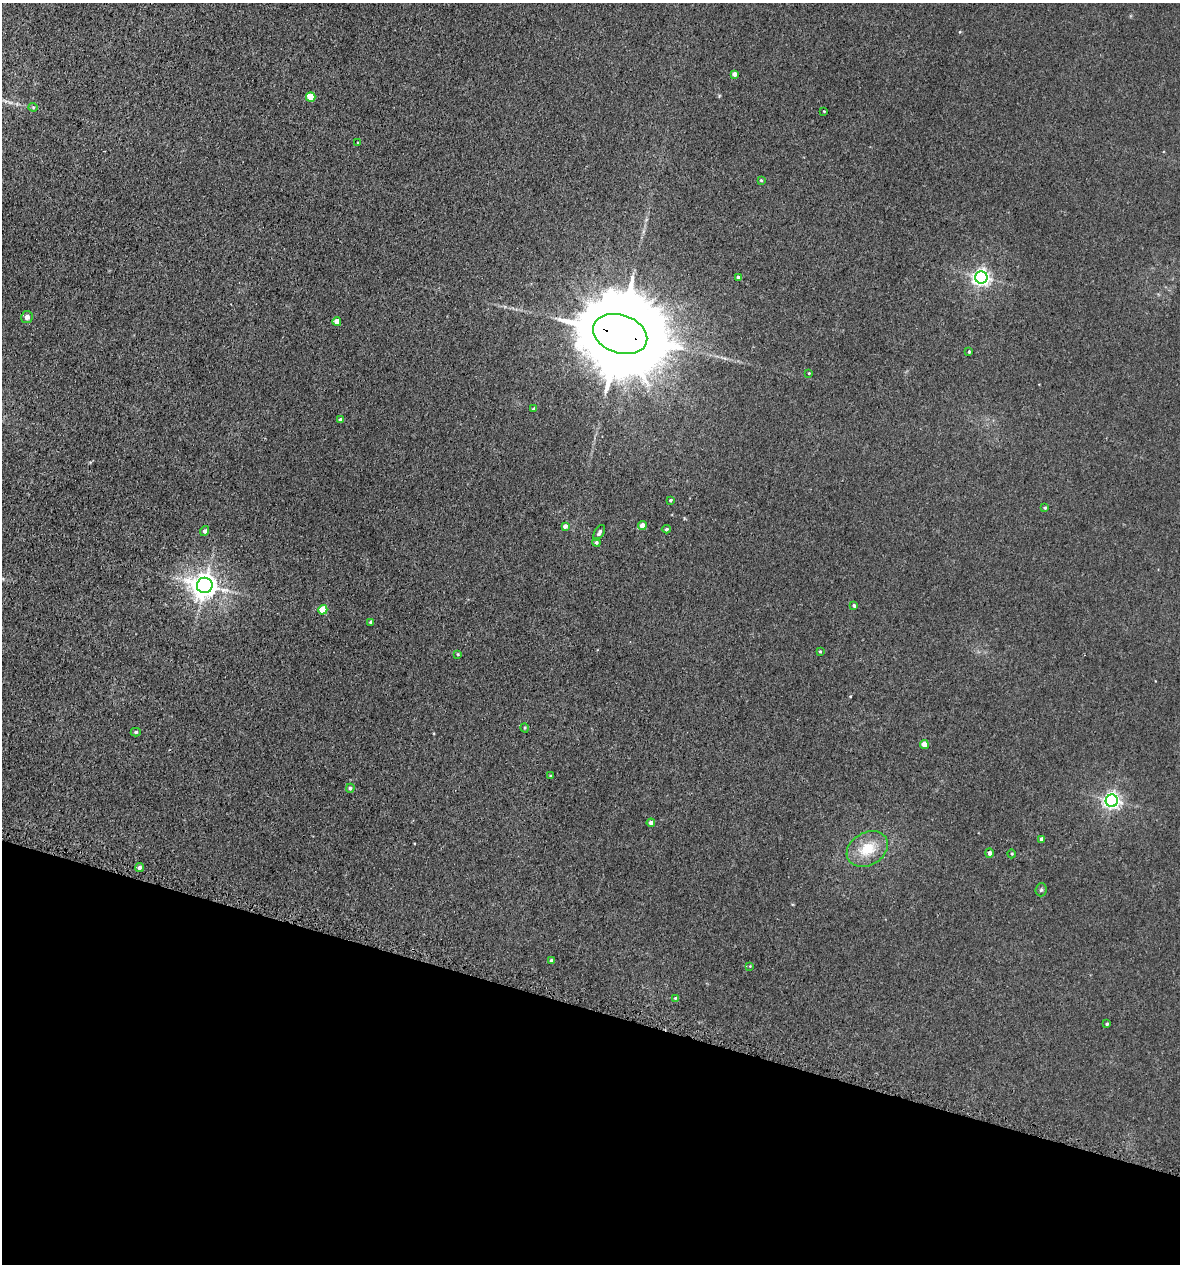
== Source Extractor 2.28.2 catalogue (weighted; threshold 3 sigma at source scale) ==
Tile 15 of 4 x 4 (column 3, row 4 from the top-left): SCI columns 2695-3872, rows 50-1311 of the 5223 x 5150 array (HDU 1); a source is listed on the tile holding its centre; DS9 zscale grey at full resolution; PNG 1182 x 1266 px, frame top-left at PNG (2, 3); each listed source drawn as its Kron ellipse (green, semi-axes under 4 px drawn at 4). Shown black and unused: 20% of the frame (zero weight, under 3 of 5 exposures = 5% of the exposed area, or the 3 px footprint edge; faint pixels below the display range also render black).
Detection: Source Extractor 2.28.2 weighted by HDU 2 'WHT'; one run over the whole footprint, this tile lists its part. Background 0.0171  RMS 0.0029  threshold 0.013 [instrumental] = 3 sigma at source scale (4.5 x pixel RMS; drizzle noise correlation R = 1.50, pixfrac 1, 0.05/0.05 arcsec/px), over >= 5 px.
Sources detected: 46; all 46 listed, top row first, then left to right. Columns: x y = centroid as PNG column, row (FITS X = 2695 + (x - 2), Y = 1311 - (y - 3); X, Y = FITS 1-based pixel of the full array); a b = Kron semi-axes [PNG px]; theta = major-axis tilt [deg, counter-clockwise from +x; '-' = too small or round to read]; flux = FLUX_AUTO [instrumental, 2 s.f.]
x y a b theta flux
734 74 4 4 - 1.3
311 97 5 4 - 7.3
33 107 4 4 - 0.29
824 111 2 2 - 0.19
358 143 4 3 - 0.28
761 180 4 3 - 0.27
738 277 4 3 - 0.54
981 277 6 6 - 100
27 317 6 6 - 1
337 322 4 4 - 3
620 334 28 19 -19 5800
969 352 3 3 - 0.29
809 373 2 2 - 0.18
534 409 3 3 - 0.59
340 420 4 4 - 0.55
671 500 4 3 - 0.37
1045 508 3 3 - 0.32
642 525 4 4 - 2.1
565 526 4 4 - 1.1
666 529 4 4 - 0.39
205 531 5 4 - 0.67
599 533 8 4 61 0.87
596 542 4 4 - 0.57
205 585 8 7 - 280
854 605 4 3 - 0.52
323 610 5 4 - 5.6
371 622 4 3 - 0.63
820 651 3 3 - 0.27
458 654 4 3 - 0.25
525 728 5 3 - 0.25
136 732 5 4 - 0.42
924 744 4 4 - 2.9
551 776 4 3 - 0.32
350 788 4 4 - 0.53
1112 801 6 6 - 97
651 823 4 4 - 1
1041 839 4 3 - 0.94
867 849 22 16 30 7.3
989 853 5 4 - 0.87
1012 854 4 3 - 0.22
140 868 4 4 - 0.64
1041 890 6 5 - 0.49
551 961 4 3 - 0.66
750 966 4 4 - 0.22
675 998 4 4 - 0.24
1107 1024 3 3 - 0.36
Overlapping masked pixels (flux is a lower limit): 1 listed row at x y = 620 334